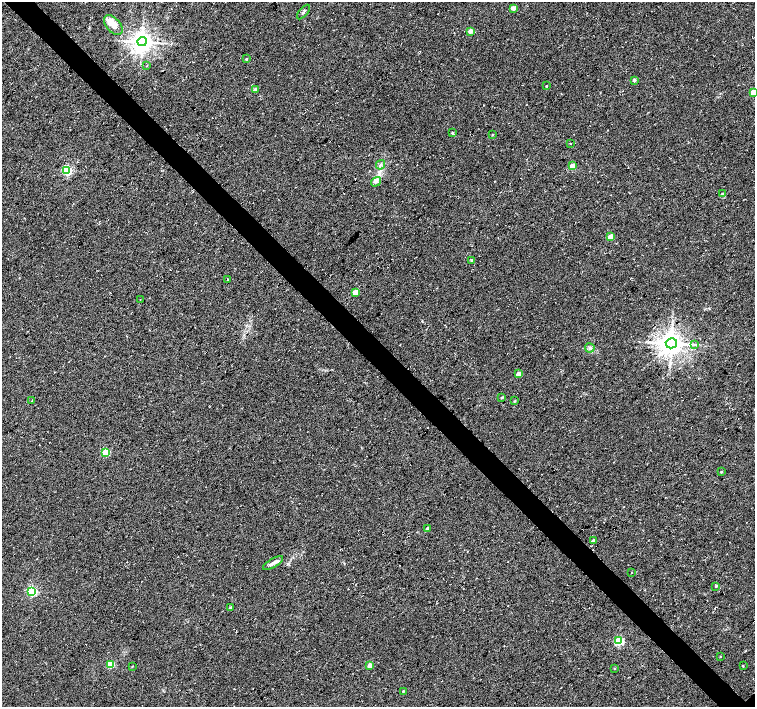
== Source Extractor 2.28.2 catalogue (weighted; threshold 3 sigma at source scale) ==
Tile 11 of 4 x 4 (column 3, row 3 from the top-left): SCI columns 3010-4514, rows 1562-2970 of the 6024 x 6004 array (HDU 1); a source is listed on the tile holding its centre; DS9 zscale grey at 2 x 2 block average (1 PNG px = mean of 2 x 2 image px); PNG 757 x 709 px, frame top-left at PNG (2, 2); each listed source drawn as its Kron ellipse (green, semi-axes under 4 px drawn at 4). Shown black and unused: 4% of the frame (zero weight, under 3 of 4 exposures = <1% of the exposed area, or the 3 px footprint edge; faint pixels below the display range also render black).
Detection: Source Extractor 2.28.2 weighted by HDU 2 'WHT'; one run over the whole footprint, this tile lists its part. Background 0.0373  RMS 0.0091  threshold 0.0409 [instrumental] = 3 sigma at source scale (4.5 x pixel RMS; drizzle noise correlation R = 1.50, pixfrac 1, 0.0396/0.0396 arcsec/px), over >= 5 px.
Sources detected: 52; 3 cosmic-ray / hot-pixel residue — neither listed nor drawn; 1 inside a brighter listed object's ellipse — not listed separately; the other 48 listed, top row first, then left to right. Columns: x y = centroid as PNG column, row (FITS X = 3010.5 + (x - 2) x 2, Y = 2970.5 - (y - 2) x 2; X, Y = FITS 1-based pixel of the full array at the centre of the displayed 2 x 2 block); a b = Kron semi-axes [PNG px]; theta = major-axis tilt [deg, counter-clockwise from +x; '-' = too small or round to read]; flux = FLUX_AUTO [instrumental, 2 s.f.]
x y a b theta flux
513 8 2 2 - 21
303 12 9 2 50 3.4
113 25 11 7 -49 17
470 31 2 2 - 17
142 42 4 4 - 1600
246 59 3 2 - 2.3
147 66 3 2 - 0.9
634 80 2 2 - 8.9
547 86 2 2 - 2.7
255 89 3 3 - 8.3
753 92 3 3 - 46
452 133 4 2 - 1.9
492 135 3 2 - 1.1
570 143 2 2 - 0.99
381 165 5 2 - 2.5
572 166 3 2 - 33
67 170 3 3 - 220
376 182 5 2 - 2.9
722 194 3 2 - 1.6
611 237 3 2 - 40
472 260 4 3 - 2.4
228 279 3 2 - 1.3
355 292 3 2 - 34
140 300 2 2 - 1.1
671 343 5 5 - 2300
694 344 3 2 - 2.1
590 348 5 4 - 5.7
518 374 2 2 - 22
502 397 3 2 - 2.3
32 401 4 2 - 1.2
515 401 3 2 - 1.8
106 452 3 3 - 91
721 472 3 2 - 1.5
427 528 3 2 - 2.8
593 541 3 3 - 6.4
273 563 11 4 31 8.6
632 572 2 2 - 1
716 586 3 3 - 2.2
32 591 3 3 - 200
231 607 3 2 - 6.4
619 641 3 3 - 160
720 656 2 2 - 1.1
110 665 3 3 - 85
132 666 2 2 - 1.3
370 666 3 2 - 26
743 666 4 2 - 1.1
615 669 2 2 - 1.2
403 691 3 2 - 1.6
Isophote crosses this tile's border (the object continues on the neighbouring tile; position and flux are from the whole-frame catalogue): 1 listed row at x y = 753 92
Diffuse or blended objects may show on this block-average render without a row.